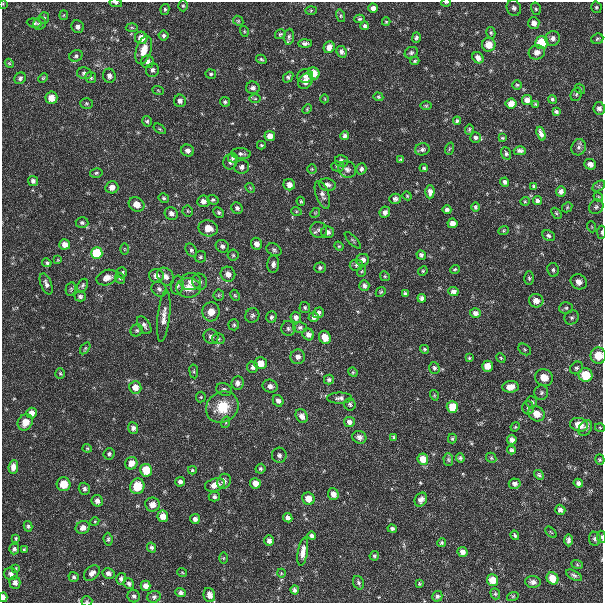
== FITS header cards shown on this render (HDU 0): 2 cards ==
NAXIS1  =                  601 / length of data axis 1
NAXIS2  =                  601 / length of data axis 2

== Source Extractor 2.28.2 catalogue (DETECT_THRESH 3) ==
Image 601 x 601 px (HDU 0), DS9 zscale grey, 1 PNG px = 1 image px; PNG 605 x 605 px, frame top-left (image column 1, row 601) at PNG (2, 2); each listed source drawn as its Kron ellipse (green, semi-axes under 4 px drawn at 4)
Background 1.97e-04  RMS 7.9e-05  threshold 2.38e-04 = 3 sigma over >= 5 px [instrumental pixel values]
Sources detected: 346; all 346 listed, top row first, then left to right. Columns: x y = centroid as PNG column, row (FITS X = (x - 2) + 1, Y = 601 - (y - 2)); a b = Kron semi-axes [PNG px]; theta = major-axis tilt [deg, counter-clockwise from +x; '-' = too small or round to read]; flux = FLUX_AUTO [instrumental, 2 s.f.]
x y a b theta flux
446 2 5 2 - 0.0058
116 3 6 4 -11 0.011
3 4 4 4 - 0.0046
183 6 5 4 - 0.0074
596 7 6 5 - 0.0087
373 8 5 4 - 0.028
514 8 8 7 - 0.017
165 9 5 4 - 0.0082
536 9 6 5 - 0.0095
311 10 6 4 2 0.0068
64 15 5 4 - 0.0056
341 16 6 4 -75 0.0079
44 18 6 5 - 0.01
359 19 5 4 - 0.0082
238 21 5 4 - 0.0065
386 22 4 4 - 0.0054
34 23 7 4 -6 0.011
534 23 6 5 - 0.033
40 24 6 6 - 0.018
365 26 4 4 - 0.01
78 27 6 6 - 0.019
132 27 6 4 -2 0.0077
244 31 5 3 - 0.0055
491 33 6 4 -76 0.0088
280 34 6 4 34 0.0071
163 35 5 5 - 0.011
289 37 8 5 84 0.011
416 37 5 4 - 0.0099
141 38 6 6 - 0.055
553 38 7 7 - 0.022
597 39 6 5 - 0.0093
305 43 7 4 3 0.015
542 43 6 6 - 0.18
489 45 7 7 - 0.06
329 47 6 5 - 0.032
144 50 14 7 73 0.066
342 52 6 5 - 0.017
537 52 8 7 - 0.035
411 53 7 5 26 0.01
76 56 7 5 31 0.012
478 58 6 5 - 0.024
261 59 5 4 - 0.0083
415 61 4 4 - 0.0071
148 62 6 6 - 0.024
9 63 5 3 - 0.0051
152 70 7 6 - 0.016
84 73 7 6 - 0.014
314 73 6 5 - 0.061
211 74 5 4 - 0.0083
109 76 7 6 - 0.019
305 76 8 6 1 0.019
288 77 6 4 50 0.011
20 78 6 5 - 0.013
43 78 5 4 - 0.006
91 78 5 5 - 0.011
305 81 8 6 53 0.039
517 85 4 4 - 0.0066
253 88 7 6 - 0.017
580 89 5 4 - 0.0066
158 90 6 3 -20 0.0049
576 94 7 5 69 0.009
378 97 5 4 - 0.0062
51 98 6 6 - 0.035
255 99 6 4 -1 0.0062
325 99 4 3 - 0.0039
552 99 4 4 - 0.0099
527 100 5 5 - 0.041
180 101 6 6 - 0.019
225 102 5 4 - 0.0096
87 103 6 5 - 0.0085
511 103 5 5 - 0.042
535 104 4 3 - 0.0053
426 106 5 3 - 0.0055
599 108 6 6 - 0.02
307 109 5 3 - 0.0052
556 112 4 3 - 0.0094
147 121 5 5 - 0.0094
457 121 4 3 - 0.0095
160 129 7 3 -36 0.0067
469 129 5 4 - 0.0073
541 134 7 4 -70 0.022
270 136 5 5 - 0.042
345 136 4 4 - 0.014
476 138 5 5 - 0.014
502 138 3 3 - 0.0053
261 145 4 3 - 0.0065
579 147 8 7 - 0.018
422 149 7 6 - 0.015
449 149 6 4 71 0.0055
188 151 6 6 - 0.021
520 151 6 4 -1 0.015
506 153 6 4 -70 0.0095
241 154 10 5 -4 0.014
233 158 5 5 - 0.0092
401 159 3 3 - 0.0066
341 161 6 6 - 0.022
230 162 8 7 - 0.025
590 164 6 5 - 0.031
338 166 6 5 - 0.008
242 167 7 7 - 0.019
424 168 4 4 - 0.0076
312 169 5 4 - 0.0061
347 169 9 8 - 0.02
361 169 6 5 - 0.014
96 173 6 5 - 0.0087
33 181 5 5 - 0.018
505 182 4 3 - 0.014
289 185 6 5 - 0.035
327 185 8 6 -9 0.023
534 186 4 3 - 0.0085
599 186 7 4 36 0.0092
112 187 6 6 - 0.032
250 188 5 4 - 0.0058
561 191 5 5 - 0.02
430 192 6 4 90 0.024
322 195 14 6 -70 0.022
407 196 4 4 - 0.0045
598 197 5 4 - 0.0062
164 198 5 4 - 0.0091
395 199 6 5 - 0.014
213 200 6 5 - 0.0097
203 201 6 5 - 0.024
301 201 4 3 - 0.0064
525 201 4 4 - 0.0055
537 201 4 4 - 0.016
137 204 8 7 - 0.048
475 207 5 4 - 0.0085
567 207 5 4 - 0.007
596 207 8 6 45 0.015
237 208 6 5 - 0.014
447 210 4 4 - 0.013
188 211 5 5 - 0.0084
296 211 5 3 - 0.0053
219 212 6 4 -46 0.01
385 212 6 5 - 0.021
171 213 7 6 - 0.022
315 213 5 4 - 0.006
556 213 6 4 -50 0.0077
82 223 6 5 - 0.01
452 223 5 5 - 0.033
592 227 5 3 - 0.0051
208 228 9 8 - 0.067
319 230 8 7 - 0.019
504 230 5 3 - 0.0052
328 232 6 6 - 0.02
602 232 6 3 86 0.0074
548 236 6 5 - 0.015
353 240 10 3 -45 0.0068
65 244 5 5 - 0.038
256 244 6 5 - 0.029
222 246 7 6 - 0.017
339 246 5 4 - 0.006
124 249 5 3 - 0.0045
191 250 7 5 -58 0.012
274 250 8 5 -29 0.013
97 253 5 5 - 0.39
233 255 5 5 - 0.0081
421 255 5 4 - 0.013
200 257 6 5 - 0.0098
58 260 4 3 - 0.0047
363 260 6 6 - 0.024
47 263 5 4 - 0.0094
273 264 8 6 84 0.018
356 265 6 5 - 0.0098
320 268 6 5 - 0.01
455 269 5 3 - 0.0062
553 270 7 5 -79 0.012
362 271 5 3 - 0.0055
423 271 5 4 - 0.0063
122 273 5 5 - 0.012
228 274 7 7 - 0.033
156 276 7 7 - 0.034
385 276 5 4 - 0.006
166 277 10 7 -50 0.035
107 278 11 7 18 0.042
120 278 6 4 -65 0.0083
529 278 7 5 -88 0.009
191 281 10 8 10 0.034
200 282 8 7 - 0.022
579 282 8 7 - 0.038
46 284 11 5 -68 0.019
83 285 7 5 63 0.0099
177 285 9 6 84 0.018
364 286 5 5 - 0.014
189 288 12 10 -1 0.066
71 289 7 5 78 0.0082
159 289 8 7 - 0.017
453 291 5 4 - 0.017
381 292 5 4 - 0.0074
405 294 4 3 - 0.01
219 295 6 5 - 0.0084
235 295 6 4 -62 0.0071
80 296 5 5 - 0.013
422 298 4 4 - 0.015
536 301 7 7 - 0.05
305 308 5 5 - 0.0094
566 308 7 5 4 0.012
211 312 9 8 - 0.057
318 313 6 5 - 0.017
475 313 5 4 - 0.018
252 315 7 7 - 0.015
164 316 26 6 84 0.046
271 317 6 5 - 0.012
296 317 5 5 - 0.024
314 317 5 5 - 0.021
572 317 7 6 - 0.015
144 325 10 5 -59 0.018
234 325 5 5 - 0.0097
300 327 6 5 - 0.013
288 328 7 7 - 0.015
137 330 6 5 - 0.01
308 334 6 5 - 0.024
211 337 7 7 - 0.021
325 337 7 5 -68 0.055
218 339 6 5 - 0.01
85 348 7 4 54 0.0078
424 349 4 4 - 0.0073
525 349 7 5 -37 0.0086
598 355 8 7 - 0.087
298 357 7 7 - 0.023
469 358 3 2 - 0.0052
501 358 5 4 - 0.0059
261 363 6 6 - 0.061
488 366 5 5 - 0.044
252 367 5 5 - 0.018
434 368 6 5 - 0.0099
576 368 7 5 47 0.012
194 371 7 3 -82 0.0068
353 372 5 4 - 0.0063
60 373 5 4 - 0.0065
586 375 7 6 - 0.16
544 378 9 8 - 0.063
329 380 5 5 - 0.011
237 383 7 6 - 0.023
270 386 7 6 - 0.022
135 387 6 6 - 0.053
511 387 8 5 6 0.047
224 389 8 6 -24 0.013
541 393 7 7 - 0.013
434 395 5 3 - 0.0052
201 397 5 5 - 0.0073
340 398 12 5 1 0.018
278 401 6 5 - 0.019
532 402 6 5 - 0.013
350 404 6 6 - 0.011
222 407 17 15 36 0.15
452 407 6 5 - 0.078
528 408 6 5 - 0.011
32 413 5 5 - 0.031
537 414 8 7 - 0.061
302 416 7 5 -62 0.025
25 422 8 7 - 0.053
226 422 6 3 72 0.0073
349 422 5 5 - 0.031
579 425 9 6 -16 0.082
515 427 5 4 - 0.0053
133 428 6 5 - 0.018
585 428 8 6 54 0.016
600 428 5 3 - 0.0043
359 437 7 6 - 0.024
394 437 3 3 - 0.0076
452 439 5 4 - 0.0069
512 440 5 4 - 0.019
87 448 4 4 - 0.0058
511 450 4 4 - 0.012
109 454 6 5 - 0.012
279 455 7 7 - 0.017
460 458 4 4 - 0.0092
491 458 5 4 - 0.0072
423 459 5 5 - 0.089
448 459 6 5 - 0.0077
600 460 5 4 - 0.0069
131 463 6 6 - 0.051
13 467 7 4 83 0.033
260 469 5 4 - 0.0092
146 470 6 6 - 0.12
192 470 4 3 - 0.0071
539 475 5 4 - 0.0092
224 481 7 6 - 0.017
180 482 5 4 - 0.019
255 483 5 5 - 0.042
578 483 5 4 - 0.015
64 484 7 7 - 0.077
515 484 6 5 - 0.014
215 485 10 6 17 0.044
137 486 8 7 - 0.12
84 489 6 5 - 0.014
333 494 6 5 - 0.023
214 497 5 5 - 0.012
308 499 6 6 - 0.048
421 500 7 5 58 0.023
97 501 6 5 - 0.021
152 505 7 7 - 0.041
560 510 5 5 - 0.014
163 516 6 5 - 0.041
288 518 5 4 - 0.021
195 519 5 5 - 0.019
95 521 4 3 - 0.0052
28 526 5 4 - 0.0089
83 528 7 6 - 0.031
392 529 5 4 - 0.01
551 532 7 2 -44 0.0037
515 535 5 3 - 0.0069
312 536 4 4 - 0.015
601 537 6 3 -81 0.0062
16 538 4 3 - 0.0065
108 539 6 4 -83 0.0087
595 539 7 6 - 0.013
568 540 6 4 -90 0.015
269 541 5 5 - 0.018
442 543 4 4 - 0.008
152 547 5 4 - 0.011
14 549 5 5 - 0.013
24 550 4 3 - 0.0063
303 552 14 5 81 0.036
462 552 5 5 - 0.022
374 556 5 4 - 0.0071
223 558 6 4 89 0.0058
577 564 6 4 -21 0.0063
16 568 4 4 - 0.0055
182 572 5 3 - 0.0046
92 573 9 6 42 0.025
108 573 6 5 - 0.021
281 573 4 3 - 0.0037
11 574 7 6 - 0.019
574 575 9 4 -29 0.013
74 577 5 5 - 0.011
553 578 6 5 - 0.076
121 579 6 5 - 0.014
493 580 6 5 - 0.08
15 582 6 5 - 0.023
533 582 8 6 -4 0.018
358 583 7 5 -66 0.011
129 584 6 5 - 0.012
419 584 3 3 - 0.0055
145 586 5 5 - 0.032
295 590 4 4 - 0.014
181 592 5 4 - 0.015
495 594 6 4 -69 0.0071
209 595 7 5 -74 0.034
134 596 6 6 - 0.013
437 596 5 5 - 0.011
513 596 6 3 18 0.0053
3 597 5 3 - 0.021
154 597 6 6 - 0.013
87 601 5 5 - 0.0065
At the frame edge (FLAGS 8, measured only in part): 8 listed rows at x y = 446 2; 116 3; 3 4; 602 232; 598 355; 601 537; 3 597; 87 601